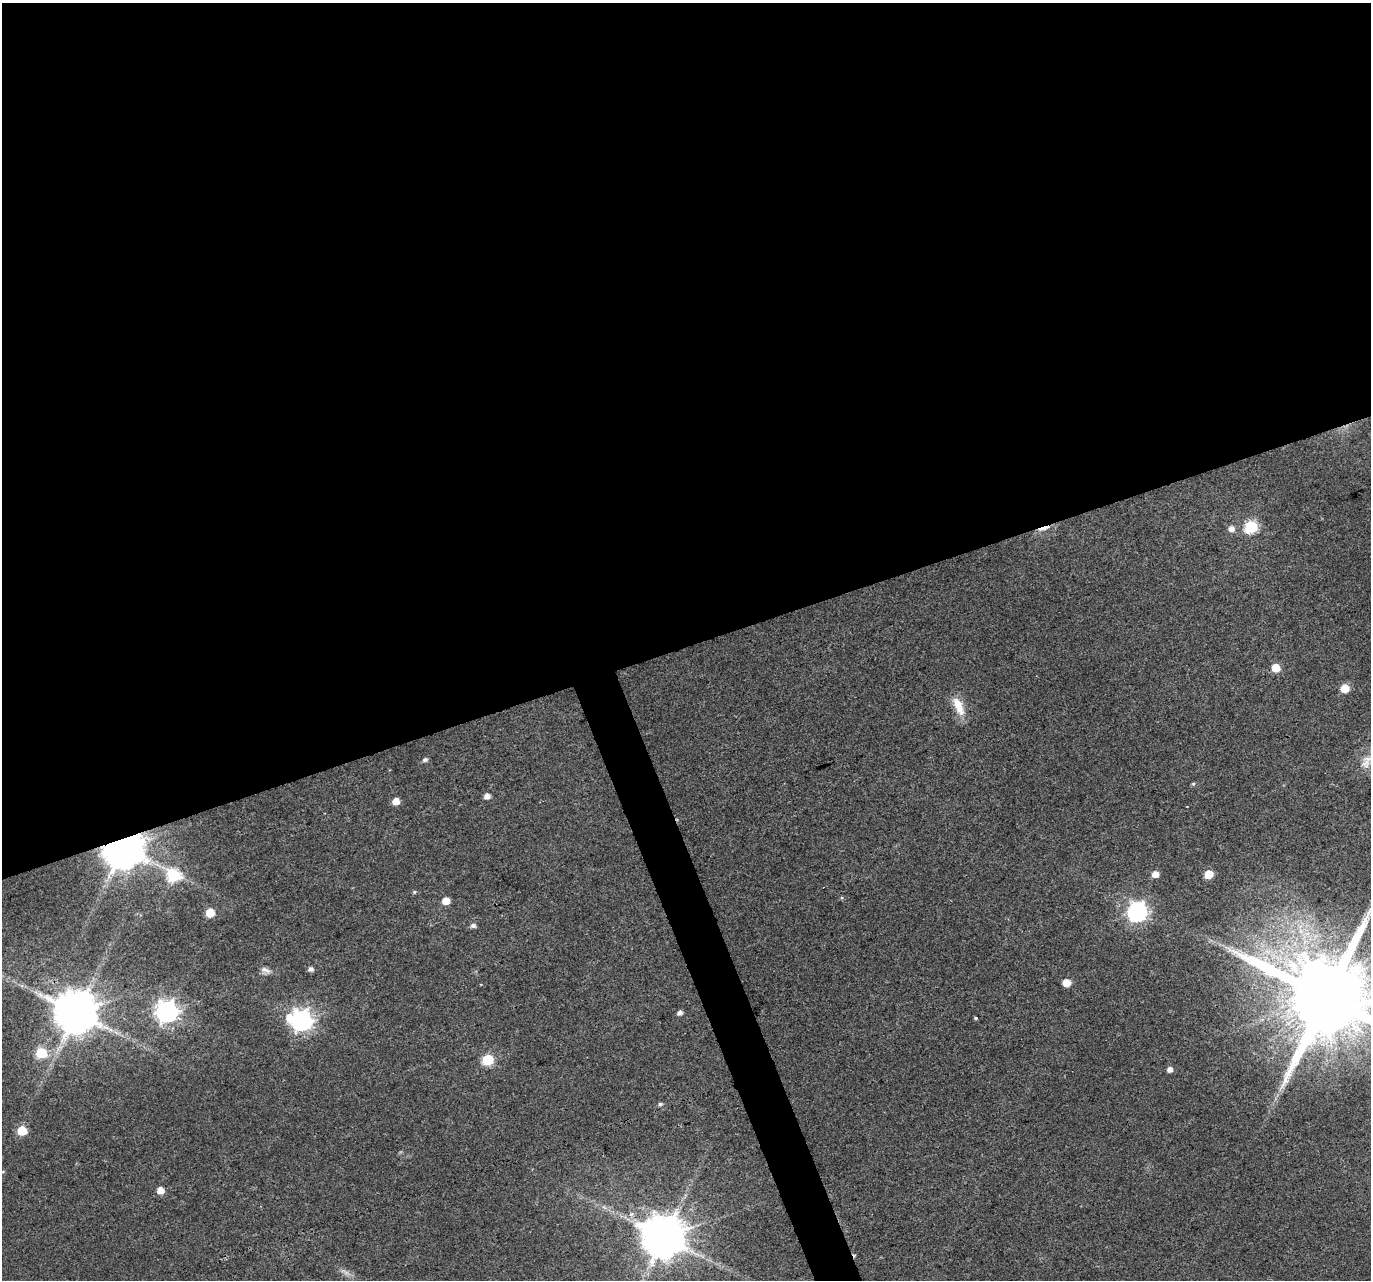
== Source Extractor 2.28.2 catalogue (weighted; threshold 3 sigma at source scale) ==
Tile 2 of 4 x 4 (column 2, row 1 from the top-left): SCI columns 1372-2740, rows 3968-5245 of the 5484 x 5319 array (HDU 1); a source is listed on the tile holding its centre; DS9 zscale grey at full resolution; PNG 1373 x 1282 px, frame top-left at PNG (2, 3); no overlay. Shown black and unused: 52% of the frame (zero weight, under 3 of 4 exposures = <1% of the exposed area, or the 3 px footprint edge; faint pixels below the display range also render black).
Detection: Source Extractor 2.28.2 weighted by HDU 2 'WHT'; one run over the whole footprint, this tile lists its part. Background 0.0313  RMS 0.0039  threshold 0.0177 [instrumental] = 3 sigma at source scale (4.5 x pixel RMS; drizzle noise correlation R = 1.50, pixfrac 1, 0.0396/0.0396 arcsec/px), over >= 5 px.
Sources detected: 37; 1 too faint to see at this stretch — not listed; the other 36 listed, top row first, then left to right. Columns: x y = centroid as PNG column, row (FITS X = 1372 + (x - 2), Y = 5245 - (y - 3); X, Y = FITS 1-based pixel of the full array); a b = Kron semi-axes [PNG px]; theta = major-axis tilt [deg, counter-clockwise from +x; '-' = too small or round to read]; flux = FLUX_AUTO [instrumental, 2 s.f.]
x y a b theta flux
1251 527 6 6 - 44
1043 528 20 4 16 2.4
1231 528 6 6 - 2.4
1276 668 6 6 - 8.1
1345 688 5 5 - 11
958 706 27 11 -65 7.3
425 760 6 5 - 1
1365 763 17 12 45 4.8
1193 784 5 4 - 0.59
486 796 5 4 - 2.7
396 801 5 5 - 4.4
123 848 10 9 - 1600
1155 874 6 5 - 3.6
1209 874 5 5 - 10
173 875 7 6 - 49
414 892 5 5 - 0.55
446 901 5 5 - 5.9
1137 912 8 7 - 170
210 913 6 5 - 13
473 926 6 5 - 1.3
311 969 5 5 - 1.6
265 970 15 6 -22 1.8
1066 983 5 5 - 7.1
1326 997 23 20 -6 8500
76 1012 12 11 - 1700
167 1012 8 8 - 260
679 1013 5 4 - 1.7
976 1018 4 4 - 0.47
301 1021 9 8 - 240
41 1053 6 6 - 28
488 1060 6 6 - 30
1170 1069 5 5 - 2.4
660 1104 6 5 - 0.81
22 1131 6 6 - 16
160 1190 6 5 - 4.7
663 1237 12 11 - 1700
Overlapping masked pixels (flux is a lower limit): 3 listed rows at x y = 1043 528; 123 848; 1326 997
Isophote crosses this tile's border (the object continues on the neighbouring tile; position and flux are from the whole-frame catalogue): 1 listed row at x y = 1326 997